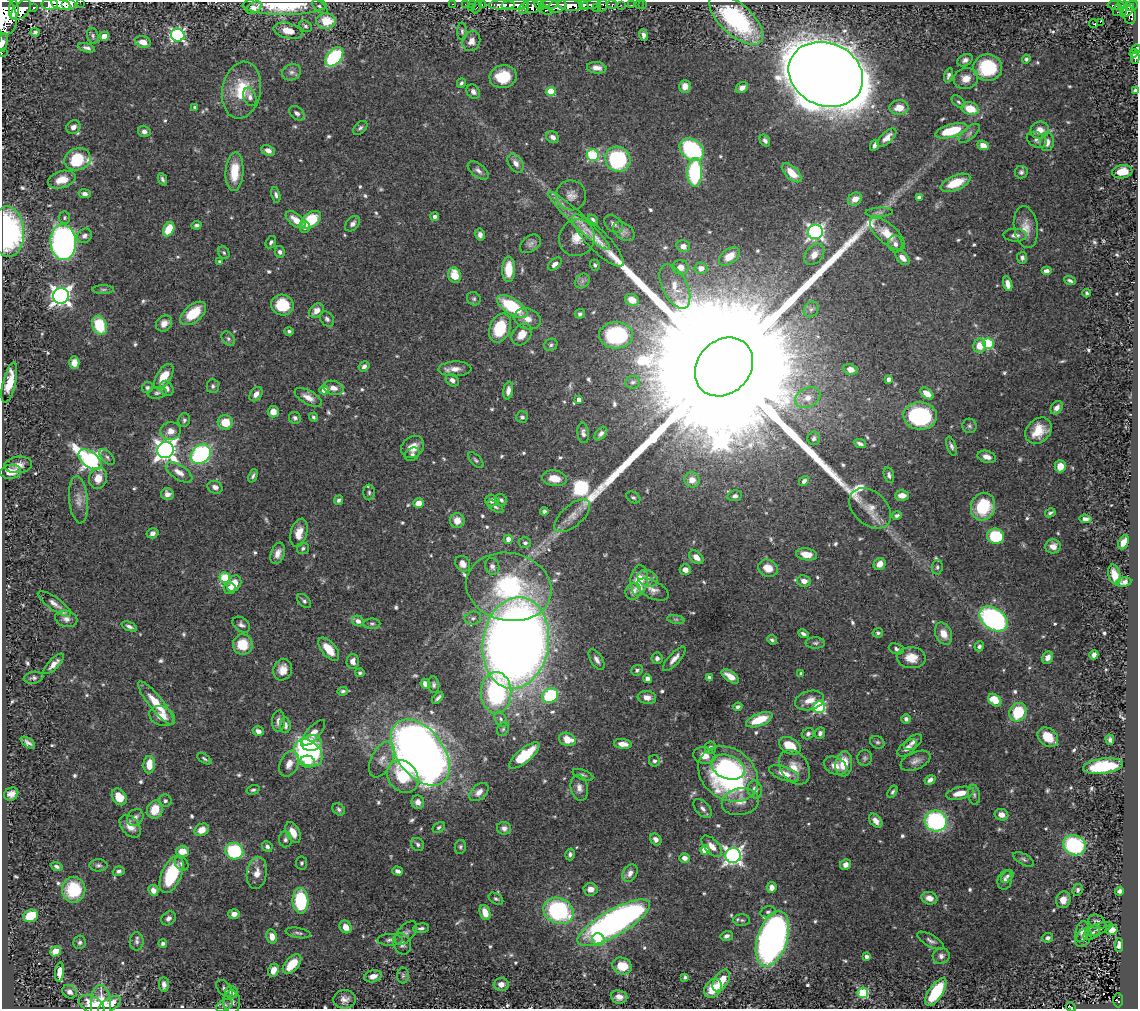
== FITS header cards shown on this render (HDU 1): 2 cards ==
NAXIS1  =                 1136
NAXIS2  =                 1007

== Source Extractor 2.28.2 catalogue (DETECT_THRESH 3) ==
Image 1136 x 1007 px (HDU 1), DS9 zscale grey, 1 PNG px = 1 image px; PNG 1140 x 1011 px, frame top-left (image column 1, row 1007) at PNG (2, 2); each listed source drawn as its Kron ellipse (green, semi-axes under 4 px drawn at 4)
Background 0.666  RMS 0.016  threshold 0.0489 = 3 sigma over >= 5 px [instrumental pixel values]
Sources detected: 681; of the 681, the 500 brightest by FLUX_AUTO listed and drawn (181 fainter detections omitted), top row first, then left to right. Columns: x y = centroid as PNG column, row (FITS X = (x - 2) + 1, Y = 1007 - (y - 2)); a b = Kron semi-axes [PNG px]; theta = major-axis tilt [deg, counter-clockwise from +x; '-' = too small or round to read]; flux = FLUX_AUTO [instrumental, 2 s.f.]
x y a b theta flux
80 2 2 2 - 40
68 3 7 5 0 1400
50 4 8 5 4 1500
61 4 10 5 -17 2000
453 4 2 2 - 14
465 4 2 2 - 11
472 4 3 2 - 17
482 4 3 2 - 33
284 5 42 9 0 62
502 5 13 4 1 1300
515 5 13 5 5 1600
539 5 5 4 - 480
549 5 9 4 -2 540
570 5 12 5 -5 2300
584 5 5 3 - 470
591 5 10 4 8 990
602 5 6 5 - 200
612 5 5 4 - 190
621 5 2 2 - 14
631 5 2 2 - 12
639 5 2 2 - 3.9
643 5 2 2 - 9.7
1116 5 8 3 1 120
557 6 9 6 19 1100
1123 6 9 3 -81 210
1131 6 7 5 21 520
34 7 3 3 - 91
320 7 9 4 -37 2.4
477 7 7 3 63 80
532 7 8 6 -8 700
254 8 8 5 30 8.8
471 8 3 2 - 9.7
524 8 6 3 60 360
597 8 3 2 - 65
14 10 10 4 88 950
21 10 12 7 45 1700
546 10 6 4 -19 160
1118 10 6 2 72 14
1128 11 8 3 46 360
4 15 19 12 -78 3000
1129 15 9 6 -75 440
736 19 33 15 -43 130
326 21 9 8 - 25
1100 22 2 2 - 270
1094 24 4 2 - 4.1
305 26 7 5 -32 2.4
288 31 14 7 -14 18
462 31 9 5 -89 2.6
35 32 4 4 - 2.7
178 35 7 6 - 240
643 35 6 4 -71 5
93 36 8 5 -72 2.7
104 36 5 4 - 16
471 41 10 8 65 8.9
3 42 9 4 78 4.9
143 42 8 5 -14 12
87 48 9 4 -17 3.6
1136 49 5 4 - 170
2 53 2 2 - 6.6
1134 53 4 3 - 140
334 57 11 7 50 110
1135 58 6 4 84 220
1026 59 4 4 - 2.3
965 60 8 5 28 4.2
597 68 10 5 -7 8.2
988 68 14 13 - 67
292 72 9 8 - 4.3
826 74 38 31 -23 8100
948 75 7 4 71 3.5
503 77 14 11 10 34
966 78 12 10 17 11
461 83 5 4 - 2.3
685 86 6 5 - 9.4
742 87 6 5 - 6.2
241 90 29 19 79 44
1135 90 4 4 - 2.8
551 91 5 4 - 39
473 92 7 6 - 4.5
250 97 9 6 -71 4.3
958 102 8 5 -43 2.2
195 107 3 3 - 2.4
899 108 9 7 0 14
970 109 9 6 -16 25
297 113 9 6 -40 4.1
73 127 7 6 - 6.3
360 128 8 5 44 2.9
1040 130 9 8 - 12
144 131 6 5 - 5.2
951 131 16 6 16 51
969 133 13 6 41 4.4
553 137 7 5 -36 5.2
887 138 12 5 43 8.7
1037 140 10 7 -28 4.2
765 141 6 4 -56 3.5
1047 142 9 7 83 8.1
875 145 6 3 62 4.1
983 145 6 4 -24 9.4
268 150 7 5 -25 6.2
692 150 13 10 -36 140
593 155 6 5 - 100
77 159 13 11 18 55
618 159 13 12 - 120
516 163 10 7 -55 7.3
478 170 12 6 -37 5
234 172 19 9 86 30
695 172 14 7 88 120
1021 172 6 6 - 2.9
1122 172 10 6 8 21
792 173 12 6 -44 21
162 179 6 3 -66 2.7
62 180 14 8 16 16
955 183 16 7 23 30
85 194 6 4 -9 4.5
276 195 8 4 -76 3.2
571 195 15 15 - 10
919 197 4 4 - 3.5
855 199 7 6 - 10
879 212 13 4 3 3.3
435 217 4 4 - 3.5
64 218 6 6 - 2.2
296 220 12 6 -38 13
311 220 11 7 35 46
593 220 6 4 -42 2.7
579 221 42 7 -43 22
352 224 9 6 47 4.7
614 224 11 7 -39 5.5
197 225 5 3 - 2.6
305 227 6 5 - 3.7
1026 227 21 11 -81 14
169 229 7 5 62 32
624 231 12 8 -37 5.7
8 232 25 16 -86 180
815 232 7 7 - 330
887 234 21 9 -41 21
480 235 6 5 - 4.4
1015 235 11 6 -2 6.2
84 236 8 6 37 4.8
577 238 19 17 58 19
598 240 35 10 -45 22
63 242 18 12 -86 450
271 242 7 4 58 2.5
530 244 11 7 36 4.3
895 244 9 7 -76 5.3
683 246 7 6 - 6.6
280 252 6 5 - 3.4
224 253 7 5 -58 2.2
814 254 12 8 49 13
729 256 12 7 36 14
903 258 8 5 -47 8.7
1022 258 6 5 - 3.2
220 262 4 4 - 3.4
555 264 8 5 43 5.2
595 265 5 4 - 2.5
681 267 8 7 - 7.4
701 268 6 5 - 6.7
509 269 13 6 89 24
1046 271 5 4 - 4.5
455 275 8 6 -71 23
1070 280 6 4 -22 2.7
582 281 8 6 47 3.9
1008 284 7 4 -76 6.5
675 286 24 12 -64 17
103 289 11 4 0 2.7
1087 293 4 3 - 2.4
61 296 8 7 - 590
474 299 7 6 - 2.4
632 300 7 6 - 14
282 305 11 10 - 35
512 306 17 8 -33 68
811 309 8 7 - 3.6
316 311 8 6 43 9.2
193 313 15 8 40 35
580 314 5 4 - 3.1
327 319 8 6 -51 3.5
528 319 14 10 -18 11
164 323 9 7 42 7.8
100 325 10 7 -69 48
500 328 15 10 67 49
289 331 5 4 - 2.5
522 335 12 9 51 14
616 335 17 13 2 100
228 339 8 5 -50 2.7
988 344 5 5 - 91
551 345 7 6 - 2.4
980 346 7 6 - 17
74 363 6 5 - 10
364 366 5 4 - 3.7
724 367 32 26 47 220000
455 369 16 7 1 9.6
850 369 7 5 -15 8.9
164 377 14 7 58 25
889 379 4 4 - 5.3
452 380 7 5 -39 5
633 382 7 6 - 3.2
9 383 20 6 76 25
213 386 7 6 - 2.9
147 387 6 5 - 2.6
167 388 8 6 -60 5.1
333 388 10 7 -14 7.7
324 390 4 4 - 11
508 391 9 5 81 6.4
157 393 9 5 11 2.9
927 393 7 5 -36 12
256 394 8 5 51 6.9
308 397 15 6 -28 10
808 398 13 9 27 13
579 400 4 4 - 6.9
1057 408 7 5 55 5.9
273 412 6 5 - 10
920 416 17 13 -3 130
313 417 4 4 - 2.2
522 417 6 5 - 3
295 418 6 6 - 3
184 420 7 5 76 2.5
225 422 7 7 - 21
969 426 7 7 - 2.8
171 431 10 9 - 9.4
1038 431 14 11 44 25
583 433 10 5 -83 3.9
601 434 8 5 49 4.1
814 438 7 6 - 2.7
860 444 6 3 -22 3.6
951 446 10 4 -71 3.3
413 447 12 10 41 12
166 450 8 8 - 690
201 454 11 8 40 140
412 454 8 6 31 3
107 457 9 5 -49 3.3
987 457 9 6 -15 7.4
90 460 13 7 -37 420
476 460 10 5 -47 2.4
18 465 14 8 7 10
1060 466 6 5 - 15
11 472 10 7 7 14
179 472 15 7 -34 9.9
889 475 8 5 -74 3.7
253 476 7 4 68 2.6
98 478 10 9 - 13
554 478 12 7 -8 15
692 480 8 7 - 9.7
804 481 6 4 48 3.4
215 487 8 6 -23 5.3
369 492 8 6 -89 2.8
167 494 6 6 - 6.5
902 495 7 5 2 11
735 496 7 5 11 3.1
633 497 8 5 -31 2.5
79 500 23 9 -84 11
338 500 5 4 - 2.6
492 500 6 6 - 6.3
501 500 6 5 - 2.6
419 503 5 4 - 13
495 507 9 4 -35 2.8
983 507 14 12 71 56
870 508 24 16 -43 20
544 511 4 4 - 2.8
1050 513 5 3 - 2.6
897 515 5 3 - 2.7
572 516 22 10 41 14
1085 519 6 4 -6 4.9
457 521 7 7 - 11
152 533 6 5 - 4.2
299 533 14 8 75 14
996 536 8 7 - 57
508 539 4 4 - 8.3
1123 542 7 4 64 9.8
525 543 6 5 - 3
1053 546 8 7 - 7.7
303 548 6 5 - 2.4
278 553 11 6 71 8
807 554 10 6 -9 15
696 557 8 5 -42 10
463 564 8 7 - 8.6
880 564 6 5 - 10
492 566 8 7 - 4.4
937 567 7 5 81 2.7
768 568 10 8 -22 16
685 570 5 5 - 7.2
1114 574 10 6 -76 11
225 577 5 5 - 55
648 578 10 7 -24 6.7
639 580 15 8 84 34
804 581 7 5 -11 7.3
1124 582 8 4 9 4.8
234 584 8 7 - 18
509 587 43 34 -11 140
230 588 6 6 - 6.6
653 589 17 9 -27 7.8
633 591 8 7 - 5.9
304 601 8 5 -44 2.8
54 604 20 6 -36 7.3
473 618 8 6 12 3.7
66 619 11 8 -15 6.4
676 619 9 4 -8 2.3
993 619 15 10 -36 220
358 621 6 5 - 5.9
372 624 8 5 0 2.3
241 625 10 7 -37 4.5
129 626 8 4 -22 3.9
878 633 5 4 - 2.6
803 634 5 3 - 3.1
944 634 11 8 -65 12
772 640 5 4 - 2.4
516 643 46 33 81 1800
815 643 10 5 1 2.8
243 644 10 10 - 28
979 646 5 4 - 3.1
329 649 14 7 -50 20
896 649 8 5 -21 3.1
1094 655 5 4 - 5.4
657 658 6 5 - 3.8
911 658 14 10 -3 17
1048 658 6 5 - 6.4
674 659 15 5 47 7.8
597 660 11 6 -58 4.8
353 661 7 6 - 6.5
54 664 13 5 45 7.6
283 670 11 9 70 12
637 670 6 5 - 2.5
360 673 5 4 - 2.3
801 673 3 3 - 2.4
730 676 10 5 -34 13
709 677 4 4 - 2.8
34 678 10 6 9 3.4
647 679 4 4 - 5.2
426 684 5 4 - 8
434 685 8 5 -83 3
343 691 5 4 - 2.3
496 693 21 15 -90 130
550 696 8 7 - 81
647 697 9 6 -9 7.3
438 698 7 3 47 3
810 700 14 9 13 13
995 700 7 5 -39 29
156 703 27 7 -51 30
738 707 5 4 - 3
819 707 6 6 - 140
1018 712 9 8 - 51
162 716 13 9 -20 13
501 719 8 5 -62 3
906 719 4 4 - 3
759 720 14 6 21 35
279 721 10 6 87 6.3
285 725 8 5 -83 5.5
503 729 7 5 61 2.5
258 731 6 4 -17 5.3
314 733 16 6 49 12
820 733 6 5 - 3.8
808 734 6 5 - 3.5
1048 737 11 8 -39 24
567 739 8 6 -19 21
1110 740 5 4 - 2.9
877 742 7 6 - 2.3
913 742 10 6 37 5
28 743 8 4 -35 4
311 743 10 7 6 15
623 744 9 5 -5 10
790 746 12 7 -30 29
710 747 6 5 - 3.5
907 748 11 6 39 5.4
308 753 16 11 -41 230
420 753 38 23 -53 1500
524 755 19 7 39 43
704 756 11 8 -16 13
865 758 8 7 - 2.9
204 759 8 4 -34 2.2
382 759 19 10 64 12
654 761 6 5 - 2.9
915 761 16 8 24 7.1
308 762 7 6 - 11
289 764 14 9 65 11
844 764 12 8 84 23
149 765 9 5 89 17
835 766 12 8 -27 11
1103 766 20 7 7 68
728 767 17 11 -21 110
795 767 19 13 -55 17
784 773 16 7 -20 14
728 774 32 25 -36 250
583 775 11 5 -20 2.6
403 776 17 14 -49 41
930 780 6 4 31 4.8
579 788 13 8 -78 7.8
755 789 9 7 -79 6.7
253 790 6 4 15 2.2
479 792 11 7 42 7.7
892 792 7 4 58 2.3
960 793 14 6 12 17
11 794 7 6 - 7.3
974 795 10 6 -81 3.4
119 797 9 6 -56 22
165 801 6 6 - 2.9
418 802 7 6 - 5.9
740 802 19 13 11 16
703 808 11 6 -46 4.8
339 809 7 5 -42 2.9
155 810 9 8 - 22
1001 815 7 5 -21 7.4
135 817 9 7 50 5.1
876 821 8 5 -49 7.7
936 821 11 10 - 170
130 826 13 8 -51 11
439 827 7 4 33 2.7
504 828 7 6 - 4.7
202 830 7 6 - 13
293 832 11 6 -62 12
285 839 8 6 -85 3.5
656 839 6 5 - 5
418 844 7 6 - 2.8
1074 845 11 10 - 120
267 846 5 5 - 3.3
712 846 13 7 -47 9.9
460 847 7 5 80 2.3
705 850 4 4 - 32
182 851 6 5 - 15
234 851 9 8 - 97
570 854 6 4 73 3.2
733 855 7 7 - 470
685 858 5 4 - 5.9
1024 859 11 5 -30 3.2
302 863 6 5 - 2.2
182 864 8 6 -48 3.1
98 865 9 6 -2 3.2
845 865 5 5 - 6.2
57 866 6 4 -21 3.2
119 871 6 5 - 3.3
398 871 5 4 - 4.4
257 873 16 10 82 12
630 873 9 7 59 6.3
172 874 20 10 67 71
1007 876 7 5 45 2.3
1005 880 10 7 74 5.2
772 887 5 5 - 7.5
591 889 7 6 - 8.9
74 890 13 12 - 54
153 890 5 5 - 7.8
1078 890 6 5 - 3.1
1119 891 4 4 - 3.2
929 898 8 6 -14 7.7
496 899 8 5 -30 2.4
1063 900 8 7 - 9.5
300 901 13 8 -89 82
558 911 15 12 -23 140
768 912 8 5 14 2.8
485 913 8 5 -70 15
234 914 6 5 - 6.9
31 916 7 6 - 37
168 918 8 6 43 4.8
742 920 8 5 1 2.6
1097 922 9 6 -29 4.2
614 923 41 13 30 480
346 927 7 5 -53 11
421 928 8 4 7 3.2
1099 929 14 5 19 3.9
1112 930 6 5 - 13
1082 931 10 6 75 5.1
298 933 13 5 -10 3.4
406 933 14 7 49 4.9
1092 933 9 6 37 3.4
272 936 7 5 -77 10
727 936 6 5 - 4
1048 938 5 5 - 3.3
1083 938 10 7 57 5.5
772 939 29 15 72 680
390 940 12 6 1 4.1
598 940 6 6 - 11
137 941 9 7 89 3.8
931 941 15 6 -30 4.4
80 942 6 6 - 2.8
163 943 4 4 - 3.1
402 944 11 8 -64 6.1
1119 945 7 4 -88 4.8
55 951 6 5 - 12
941 956 8 8 - 5
867 957 4 4 - 4.8
292 964 12 6 49 27
622 966 10 8 -20 27
273 970 7 5 65 9.7
60 972 10 4 85 9.8
373 976 9 6 16 8.5
403 976 8 6 89 2.7
685 977 4 3 - 2.2
721 980 12 7 57 24
501 984 7 6 - 7
164 985 7 5 -87 4.7
713 988 10 8 52 28
224 989 10 6 -49 3.2
70 992 8 6 -36 5.4
232 992 6 6 - 5
936 992 16 7 57 73
863 993 5 5 - 97
619 997 8 6 -7 8
345 999 11 9 6 7.2
1118 1000 7 4 -88 39
232 1002 11 8 -85 5.2
92 1004 13 8 -28 21
101 1005 20 10 -86 32
109 1005 13 6 33 17
224 1005 9 5 31 2.7
1071 1007 5 3 - 38
At the frame edge (FLAGS 8, measured only in part): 12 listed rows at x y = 80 2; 50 4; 284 5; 4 15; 3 42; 1136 49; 2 53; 1135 58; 1135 90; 8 232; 614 923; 1071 1007
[181 fainter detections neither listed nor drawn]